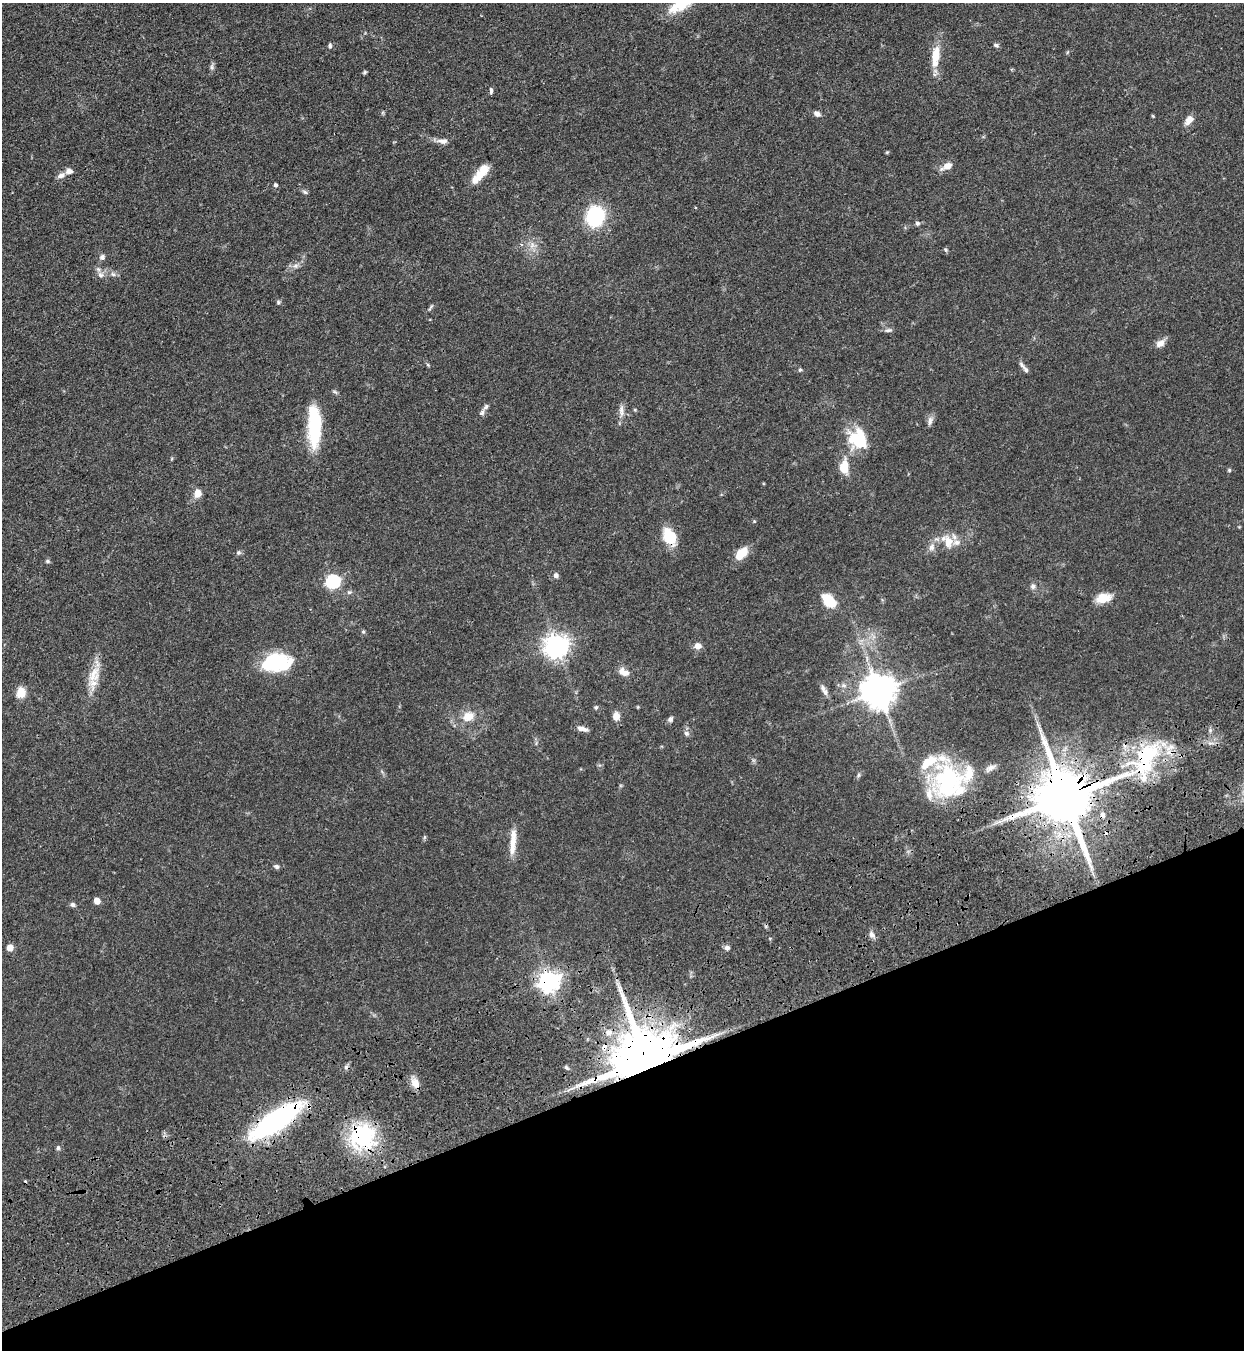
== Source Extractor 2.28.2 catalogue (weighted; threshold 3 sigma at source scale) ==
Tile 14 of 4 x 4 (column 2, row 4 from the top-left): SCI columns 1698-2939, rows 185-1532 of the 5663 x 5760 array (HDU 1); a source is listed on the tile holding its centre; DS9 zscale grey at full resolution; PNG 1246 x 1352 px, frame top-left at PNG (2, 3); no overlay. Shown black and unused: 20% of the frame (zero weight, under 3 of 4 exposures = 11% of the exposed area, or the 3 px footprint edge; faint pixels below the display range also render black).
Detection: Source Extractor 2.28.2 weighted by HDU 2 'WHT'; one run over the whole footprint, this tile lists its part. Background 0.0518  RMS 0.0042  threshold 0.0188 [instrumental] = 3 sigma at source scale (4.5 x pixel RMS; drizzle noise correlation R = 1.50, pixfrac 1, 0.05/0.05 arcsec/px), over >= 5 px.
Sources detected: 106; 1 inside a brighter object's white glare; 2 cosmic-ray / hot-pixel residue — not listed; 13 inside a brighter listed object's ellipse — not listed separately; the other 90 listed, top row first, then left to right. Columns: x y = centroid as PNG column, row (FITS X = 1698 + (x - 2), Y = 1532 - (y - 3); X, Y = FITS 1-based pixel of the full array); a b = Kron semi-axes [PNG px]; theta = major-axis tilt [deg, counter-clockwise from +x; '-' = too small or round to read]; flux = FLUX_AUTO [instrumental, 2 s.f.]
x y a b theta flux
682 4 25 14 28 7.2
330 45 6 5 - 0.79
996 45 8 5 -23 0.85
935 55 22 10 81 7.5
212 67 9 4 82 0.98
364 72 6 4 41 0.62
491 91 7 4 85 0.84
817 114 8 6 -29 1.6
1189 120 12 7 48 3.3
443 141 15 7 -2 2.3
948 166 14 8 25 3.1
484 169 13 10 66 4.5
69 171 9 7 4 1.9
61 175 11 6 31 1.7
475 180 12 9 84 2.6
275 185 5 5 - 0.79
305 192 7 5 -42 0.8
595 216 19 16 67 30
917 223 6 5 - 0.8
532 245 11 6 81 2.3
946 250 6 4 -47 0.55
102 257 7 7 - 1.2
296 266 8 7 - 1.6
113 274 7 5 -42 1
100 275 9 8 - 1.9
278 302 6 5 - 0.63
431 307 11 3 58 0.69
888 330 10 5 6 1.1
1160 343 12 8 32 2.8
1022 365 12 5 -48 1.2
800 370 5 4 - 0.56
635 410 5 4 - 0.43
621 411 16 7 -89 2.5
482 413 8 6 46 1.1
930 421 13 6 79 1.7
314 426 45 14 -89 26
857 439 24 21 -57 17
844 467 13 8 85 7.9
1229 470 4 4 - 0.56
197 493 8 7 - 4.1
669 536 17 11 -60 14
948 542 14 9 -85 5.9
932 547 11 8 76 2.2
238 553 6 6 - 0.85
741 553 16 9 46 7.3
48 561 6 5 - 0.69
556 575 7 6 - 1.2
333 581 6 6 - 65
1033 586 8 6 -85 1.2
349 592 7 6 - 0.87
1103 598 16 10 12 6.9
829 600 16 9 -48 11
363 632 5 5 - 0.6
556 646 8 7 - 350
698 646 7 7 - 2.8
273 662 29 16 22 25
624 672 15 9 -29 3.2
94 675 28 15 67 8
823 688 12 7 -65 1.7
878 691 10 9 - 910
21 692 11 9 -88 5.6
596 707 6 5 - 0.64
468 716 16 12 27 5.5
616 716 10 8 84 2.9
670 719 8 6 48 1.1
582 729 13 6 -16 2.1
686 733 8 6 -45 1.2
1146 758 53 28 60 39
990 768 15 7 29 2.1
858 775 7 4 88 0.65
948 779 41 32 -17 41
1065 797 17 15 -66 3400
1102 815 8 7 - 1.7
424 837 6 4 89 0.52
513 842 34 7 84 5.6
276 866 7 6 - 0.97
97 901 5 5 - 4.5
73 905 6 6 - 1.1
872 934 9 6 -47 1.6
10 948 6 6 - 2.9
727 948 7 5 -22 1.3
549 981 8 7 - 260
609 1032 12 9 19 3.3
604 1047 7 5 48 3.2
646 1060 16 15 - 4400
566 1067 6 4 -59 0.53
415 1083 13 10 -68 3.6
276 1120 59 17 34 72
362 1137 24 22 -43 44
58 1148 6 5 - 0.78
Overlapping masked pixels (flux is a lower limit): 9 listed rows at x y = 669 536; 1146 758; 1065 797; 1102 815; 549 981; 604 1047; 646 1060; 276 1120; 362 1137
Isophote crosses this tile's border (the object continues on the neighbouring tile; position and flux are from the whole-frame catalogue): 1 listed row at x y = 682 4